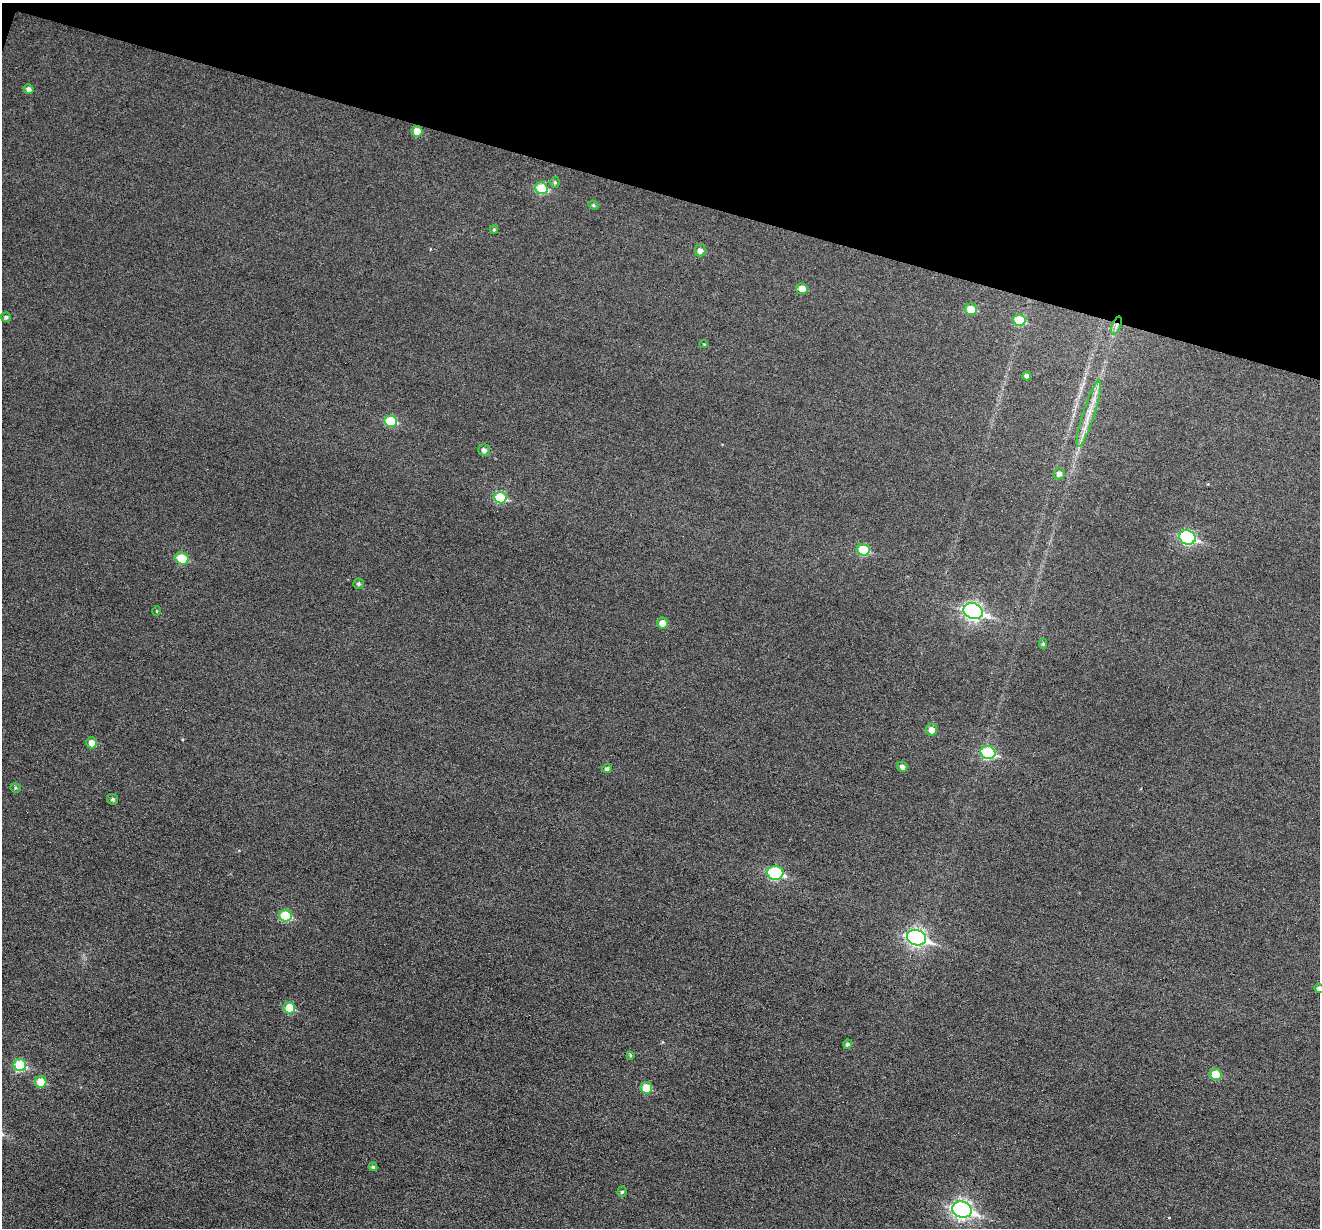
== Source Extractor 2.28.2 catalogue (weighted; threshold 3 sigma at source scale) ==
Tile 2 of 4 x 4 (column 2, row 1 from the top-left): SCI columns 1321-2638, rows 3935-5160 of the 5274 x 5287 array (HDU 1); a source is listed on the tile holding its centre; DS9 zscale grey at full resolution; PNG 1322 x 1230 px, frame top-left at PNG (2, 3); each listed source drawn as its Kron ellipse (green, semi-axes under 4 px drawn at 4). Shown black and unused: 16% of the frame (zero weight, under 3 of 6 exposures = <1% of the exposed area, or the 3 px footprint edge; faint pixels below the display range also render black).
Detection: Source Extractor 2.28.2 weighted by HDU 2 'WHT'; one run over the whole footprint, this tile lists its part. Background 0.043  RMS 0.0054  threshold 0.0221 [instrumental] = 3 sigma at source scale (4.09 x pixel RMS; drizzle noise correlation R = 1.36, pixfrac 0.8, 0.05/0.05 arcsec/px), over >= 5 px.
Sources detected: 48; all 48 listed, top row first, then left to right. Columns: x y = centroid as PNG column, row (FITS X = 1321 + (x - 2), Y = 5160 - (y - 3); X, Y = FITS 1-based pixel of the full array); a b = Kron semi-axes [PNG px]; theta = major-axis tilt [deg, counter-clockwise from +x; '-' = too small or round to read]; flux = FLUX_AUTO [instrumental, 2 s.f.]
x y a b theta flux
28 89 5 4 - 1.7
417 131 5 5 - 6.1
555 182 6 4 -89 0.85
541 188 6 5 - 20
594 205 5 4 - 0.72
494 230 4 4 - 0.6
700 251 6 5 - 2.4
802 289 6 5 - 4.6
971 309 6 5 - 9
6 317 5 4 - 1.3
1019 320 6 5 - 15
1116 325 9 3 69 1.1
704 344 3 3 - 0.38
1027 376 4 4 - 1.5
1089 413 35 6 72 7.7
391 421 6 5 - 19
484 450 6 5 - 1.7
1059 474 5 5 - 2.1
500 498 6 5 - 22
1187 537 8 7 - 66
863 550 6 5 - 17
182 558 7 6 - 17
359 584 5 5 - 1
157 611 5 3 - 0.39
973 611 10 7 -17 140
662 623 5 5 - 3.9
1043 644 5 4 - 0.75
931 730 6 5 - 3.7
92 743 6 5 - 3.4
988 753 7 6 - 39
902 767 5 5 - 2.1
607 769 5 4 - 1.3
15 788 5 4 - 0.68
112 799 5 5 - 1.1
775 873 8 7 - 46
285 916 6 6 - 22
916 938 10 7 -17 140
1319 989 5 4 - 1.5
289 1008 6 5 - 12
847 1044 5 4 - 1.1
630 1055 3 3 - 0.63
20 1065 6 6 - 23
1215 1074 6 5 - 11
41 1082 6 6 - 9.4
646 1088 6 5 - 9.4
373 1167 4 4 - 0.87
622 1192 5 4 - 0.92
962 1209 10 8 -18 180
Overlapping masked pixels (flux is a lower limit): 1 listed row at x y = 1116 325
Isophote crosses this tile's border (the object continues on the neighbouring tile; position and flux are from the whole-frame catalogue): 1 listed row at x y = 1319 989